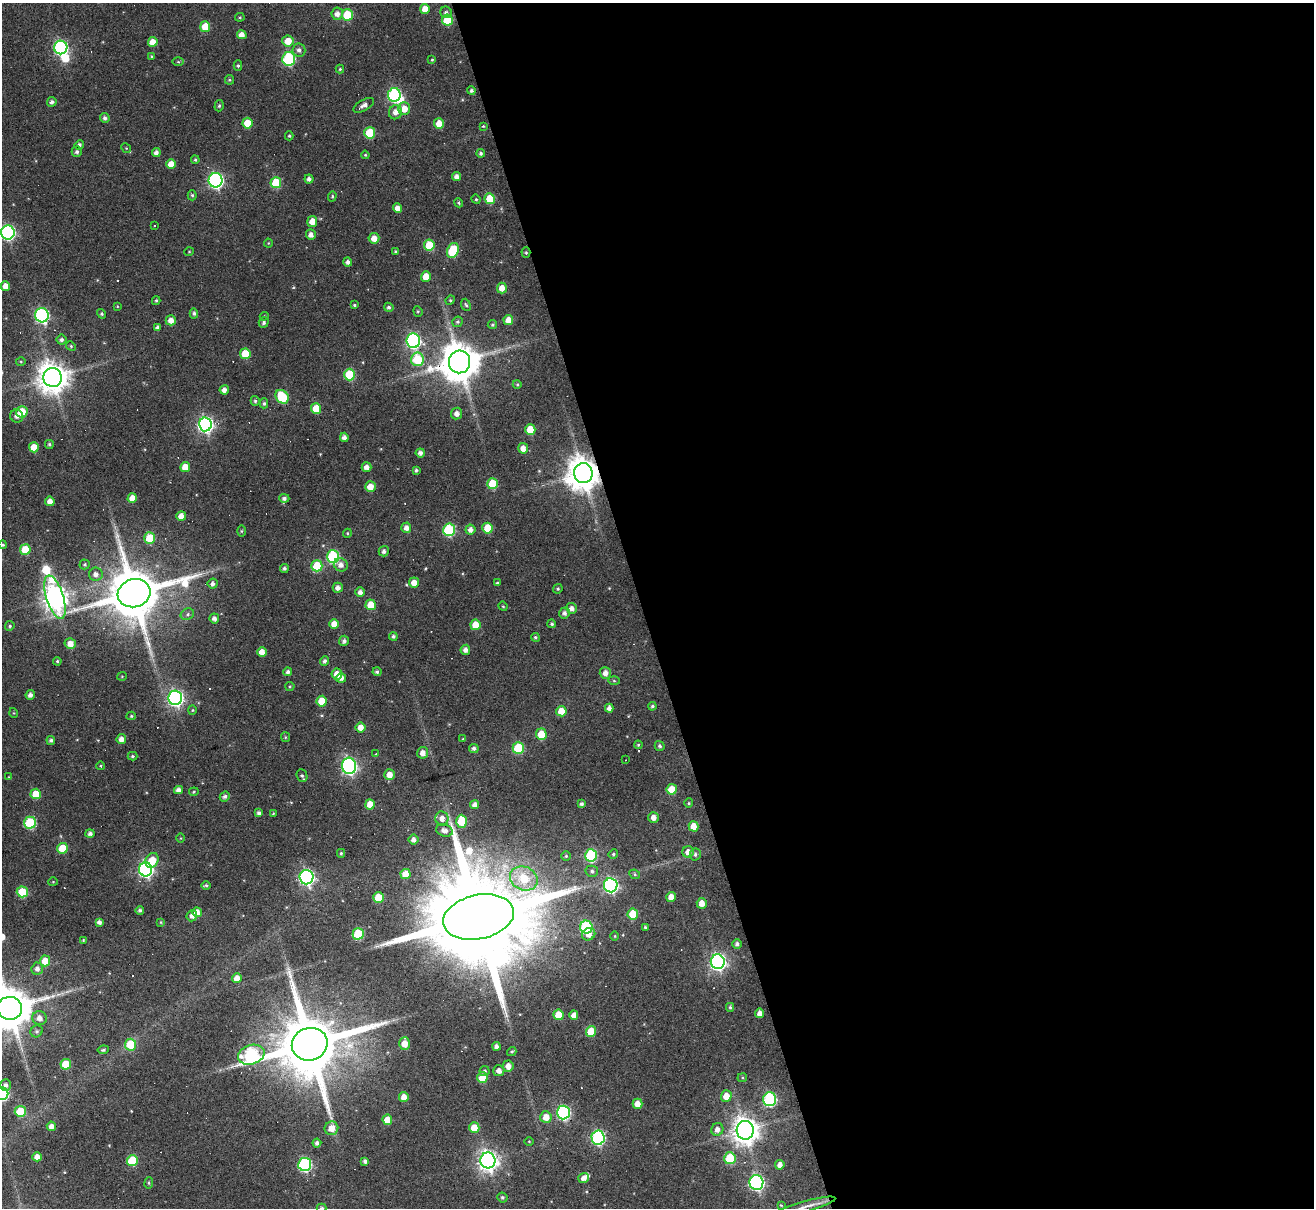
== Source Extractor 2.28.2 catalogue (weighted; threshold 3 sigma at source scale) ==
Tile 8 of 4 x 4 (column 4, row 2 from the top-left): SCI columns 3935-5246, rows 2675-3880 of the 5246 x 5228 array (HDU 1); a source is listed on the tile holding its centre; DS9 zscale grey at full resolution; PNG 1316 x 1210 px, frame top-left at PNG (2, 3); each listed source drawn as its Kron ellipse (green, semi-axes under 4 px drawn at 4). Shown black and unused: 51% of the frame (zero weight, under 3 of 6 exposures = <1% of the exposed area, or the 3 px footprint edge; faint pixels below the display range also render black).
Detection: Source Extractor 2.28.2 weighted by HDU 2 'WHT'; one run over the whole footprint, this tile lists its part. Background 0.0978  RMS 0.0091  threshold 0.0373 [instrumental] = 3 sigma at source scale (4.09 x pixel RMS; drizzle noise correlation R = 1.36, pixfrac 0.8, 0.05/0.05 arcsec/px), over >= 5 px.
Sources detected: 322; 2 inside a brighter object's white glare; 12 cosmic-ray / hot-pixel residue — neither listed nor drawn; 1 inside a brighter listed object's ellipse — not listed separately; the other 307 listed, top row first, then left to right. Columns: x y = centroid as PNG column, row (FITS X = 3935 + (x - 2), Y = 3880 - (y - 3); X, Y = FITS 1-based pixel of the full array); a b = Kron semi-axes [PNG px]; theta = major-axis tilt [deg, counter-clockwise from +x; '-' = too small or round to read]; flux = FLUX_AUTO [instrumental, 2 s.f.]
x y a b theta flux
425 9 5 5 - 9
446 12 6 5 - 2.6
337 14 6 6 - 5.3
347 15 6 5 - 31
240 17 4 4 - 0.97
447 20 5 5 - 29
205 27 5 5 - 18
242 35 5 4 - 6
288 41 5 5 - 12
153 42 5 5 - 9.8
61 47 7 6 - 150
299 50 6 6 - 3.1
151 56 4 3 - 0.89
289 59 7 6 - 86
432 60 4 4 - 0.81
178 62 6 4 -1 1
238 66 5 4 - 1.3
340 69 4 4 - 1.1
229 80 5 4 - 1.1
471 91 4 4 - 2
394 95 7 6 - 130
52 102 5 5 - 2.8
364 105 11 5 30 4.3
219 106 6 4 73 1.4
404 109 6 6 - 9.9
395 112 7 6 - 5.9
105 118 5 4 - 2.4
247 123 5 5 - 17
439 124 5 5 - 14
483 126 4 3 - 0.79
370 133 6 5 - 33
289 136 4 4 - 1.1
79 145 5 4 - 2.7
126 148 5 4 - 0.95
77 152 5 5 - 2.4
156 152 4 4 - 3.5
481 153 4 4 - 1.8
365 155 4 3 - 0.86
195 160 4 3 - 1.1
171 164 5 5 - 9.4
457 177 5 4 - 4
309 179 4 4 - 3
215 180 7 7 - 210
276 183 5 5 - 30
192 195 5 4 - 1.4
332 196 5 4 - 1.2
476 199 5 4 - 0.98
490 199 5 5 - 21
459 203 5 4 - 1.3
397 208 5 4 - 6.1
312 221 5 5 - 9.1
154 225 3 2 - 0.95
8 232 7 6 - 170
311 235 5 5 - 4.2
374 238 5 5 - 7.9
268 243 4 4 - 0.82
429 245 5 5 - 25
453 250 8 5 66 42
189 252 5 3 - 0.67
395 252 3 3 - 1.1
526 253 5 4 - 1.2
348 262 4 4 - 3
426 277 5 5 - 11
5 286 5 4 - 7.3
502 288 5 5 - 7.6
450 300 5 4 - 1
156 301 4 3 - 1.3
354 305 4 3 - 1.1
466 305 6 4 -69 1.5
117 306 4 3 - 0.68
389 307 5 4 - 2
418 311 5 4 - 1.2
194 313 5 4 - 1.9
101 314 5 4 - 1.3
42 315 7 6 - 140
264 316 4 4 - 0.96
171 320 5 5 - 6.9
508 320 5 5 - 8.5
264 322 5 5 - 2.3
457 322 5 5 - 1.7
492 325 4 4 - 1.2
157 327 4 3 - 2.5
61 340 5 5 - 2.1
413 341 7 7 - 170
71 346 5 4 - 1.1
245 354 5 5 - 20
417 359 7 6 - 38
21 361 5 3 - 0.95
460 362 11 10 - 2600
350 375 6 5 - 41
53 377 9 9 - 1400
517 384 4 3 - 0.83
224 390 5 4 - 4.7
282 397 7 6 - 39
255 401 5 4 - 1.7
264 403 5 4 - 1.4
316 409 5 5 - 18
22 412 6 5 - 20
457 413 6 5 - 4.7
17 416 7 6 - 3.5
205 424 7 6 - 270
530 430 5 5 - 19
344 437 4 4 - 3.8
49 444 4 4 - 1.4
34 447 5 5 - 14
523 448 5 5 - 6.3
420 453 4 4 - 3.4
185 467 5 5 - 11
366 467 5 4 - 4.8
416 470 4 3 - 1.4
583 473 10 9 - 1800
492 484 5 5 - 27
370 487 5 5 - 9.9
132 498 5 5 - 8.5
284 498 5 4 - 2.4
50 501 5 4 - 5.5
181 516 5 5 - 7.3
406 528 5 5 - 4.9
487 528 5 5 - 20
449 530 6 6 - 80
470 530 5 5 - 4.5
242 531 5 3 - 1
347 533 4 4 - 1.1
150 538 5 5 - 26
3 545 4 4 - 1.4
25 549 5 5 - 19
384 551 5 5 - 2.7
333 557 6 6 - 89
84 564 5 5 - 1.5
341 565 7 6 - 5.3
317 566 5 5 - 32
284 568 4 4 - 1.9
96 574 7 6 - 4.5
414 582 5 5 - 7.5
213 583 5 5 - 3.1
497 583 4 3 - 1.2
338 588 5 5 - 4.3
558 589 5 4 - 1.2
360 592 5 4 - 4.1
134 593 16 14 16 6200
55 597 22 8 -72 840
371 605 5 5 - 18
503 606 5 4 - 0.93
572 608 5 5 - 4.1
564 613 5 5 - 3.1
187 614 7 5 23 2
214 618 5 4 - 3.7
334 624 5 4 - 9.1
552 624 4 3 - 1.3
475 625 5 5 - 13
10 626 5 4 - 1.5
393 636 4 4 - 1.8
535 637 4 4 - 1.4
344 641 5 5 - 2.6
70 644 5 5 - 7.7
465 650 5 4 - 4.1
262 652 5 4 - 7.7
57 661 4 3 - 1
325 661 5 4 - 2.4
288 672 4 4 - 2.3
377 672 4 4 - 2.1
605 673 6 5 - 5.5
337 674 5 5 - 7.9
122 676 4 4 - 0.82
341 678 5 5 - 4.8
614 681 6 4 -2 0.94
290 686 4 4 - 0.97
30 695 5 4 - 3.8
175 698 7 7 - 260
322 701 5 5 - 18
652 706 4 4 - 1.4
609 708 4 4 - 4
192 710 5 4 - 0.99
561 711 5 5 - 13
14 713 5 3 - 0.72
131 716 4 4 - 1.1
360 727 5 5 - 8.3
541 734 6 5 - 17
285 737 5 4 - 0.91
121 739 5 4 - 5.6
463 739 4 3 - 0.72
51 740 4 4 - 2
638 745 4 3 - 1.1
660 746 5 4 - 1.7
474 748 5 4 - 2.4
518 748 6 5 - 39
423 753 6 5 - 6.1
376 754 4 4 - 0.69
132 756 5 4 - 1.3
625 760 2 2 - 0.43
101 766 4 3 - 0.78
349 766 8 7 - 260
389 775 5 5 - 7.7
302 776 6 5 - 1.7
9 777 4 4 - 0.67
672 789 5 5 - 16
178 790 4 4 - 4.4
194 792 5 4 - 0.92
36 794 5 5 - 19
225 796 5 4 - 2.8
689 803 4 4 - 0.99
370 804 5 5 - 12
582 804 4 3 - 2.1
475 805 4 4 - 4.7
259 813 4 4 - 2.8
273 814 3 3 - 0.78
653 817 5 5 - 5.3
442 818 7 6 - 6.2
461 821 6 5 - 25
30 823 6 6 - 55
693 826 5 5 - 9.6
444 830 8 6 -16 4.8
90 834 4 4 - 3
180 838 5 3 - 0.8
413 840 5 5 - 4
62 848 5 5 - 20
688 852 5 5 - 6.2
341 853 4 3 - 1.2
613 854 5 4 - 1.3
695 854 6 5 - 1.8
591 855 6 6 - 69
566 856 4 4 - 1.2
152 860 8 6 57 16
146 869 7 6 - 220
592 871 6 5 - 2
405 874 5 5 - 13
635 874 5 4 - 1.3
306 877 7 7 - 240
524 878 14 11 -24 28
53 882 4 4 - 0.82
206 885 5 3 - 1.6
611 885 7 7 - 200
22 892 5 5 - 31
671 897 5 4 - 7
378 898 5 5 - 21
702 903 5 5 - 7
140 910 4 4 - 2.2
197 912 5 5 - 8
633 914 5 5 - 24
192 916 6 5 - 4.2
478 917 36 22 12 34000
99 922 4 4 - 3.3
161 922 4 3 - 0.86
586 927 6 6 - 67
645 927 3 3 - 1.1
358 934 5 5 - 44
589 934 7 6 - 6.2
615 936 5 3 - 0.74
83 940 4 3 - 0.86
737 944 5 4 - 2.6
45 961 5 5 - 16
718 962 7 7 - 320
37 969 6 5 - 3.9
237 978 5 5 - 7.2
730 1007 4 4 - 1.3
10 1008 12 11 - 3700
760 1013 5 4 - 5.2
558 1015 5 5 - 16
574 1015 4 4 - 5.1
39 1018 7 7 - 5.8
37 1031 6 5 - 2
591 1032 5 5 - 21
404 1043 6 5 - 10
310 1044 18 16 19 10000
130 1045 6 5 - 30
497 1046 4 4 - 3.6
103 1050 6 4 10 1.5
512 1051 5 4 - 1.2
251 1055 13 9 16 110
66 1064 5 5 - 26
508 1066 5 5 - 5.7
485 1071 5 5 - 1.5
499 1071 5 5 - 4.8
482 1078 5 5 - 19
742 1078 5 4 - 1
5 1085 6 5 - 3.1
2 1094 6 6 - 96
726 1096 6 5 - 9.9
404 1097 5 5 - 8.3
770 1099 7 6 - 120
637 1104 5 5 - 7.9
20 1111 5 5 - 28
563 1112 7 6 - 160
546 1117 6 5 - 9.1
387 1120 5 5 - 12
51 1126 4 4 - 4.7
331 1128 7 6 - 9.6
474 1128 5 5 - 12
717 1129 6 6 - 4.5
745 1130 9 8 - 1000
598 1138 7 6 - 140
529 1141 4 3 - 0.64
317 1143 4 4 - 2.6
37 1157 4 4 - 7.4
730 1158 6 5 - 32
488 1160 8 7 - 530
132 1161 5 5 - 39
365 1161 4 4 - 2.7
305 1164 6 6 - 110
780 1165 5 4 - 4.9
584 1178 5 5 - 4.6
756 1182 7 7 - 190
149 1183 5 3 - 1
502 1197 5 4 - 1.5
781 1205 4 4 - 0.86
805 1206 31 5 15 8.8
322 1208 5 4 - 1.7
Overlapping masked pixels (flux is a lower limit): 1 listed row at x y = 583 473
Isophote crosses this tile's border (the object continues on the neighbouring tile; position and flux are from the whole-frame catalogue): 6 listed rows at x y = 8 232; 3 545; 10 1008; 2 1094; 805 1206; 322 1208